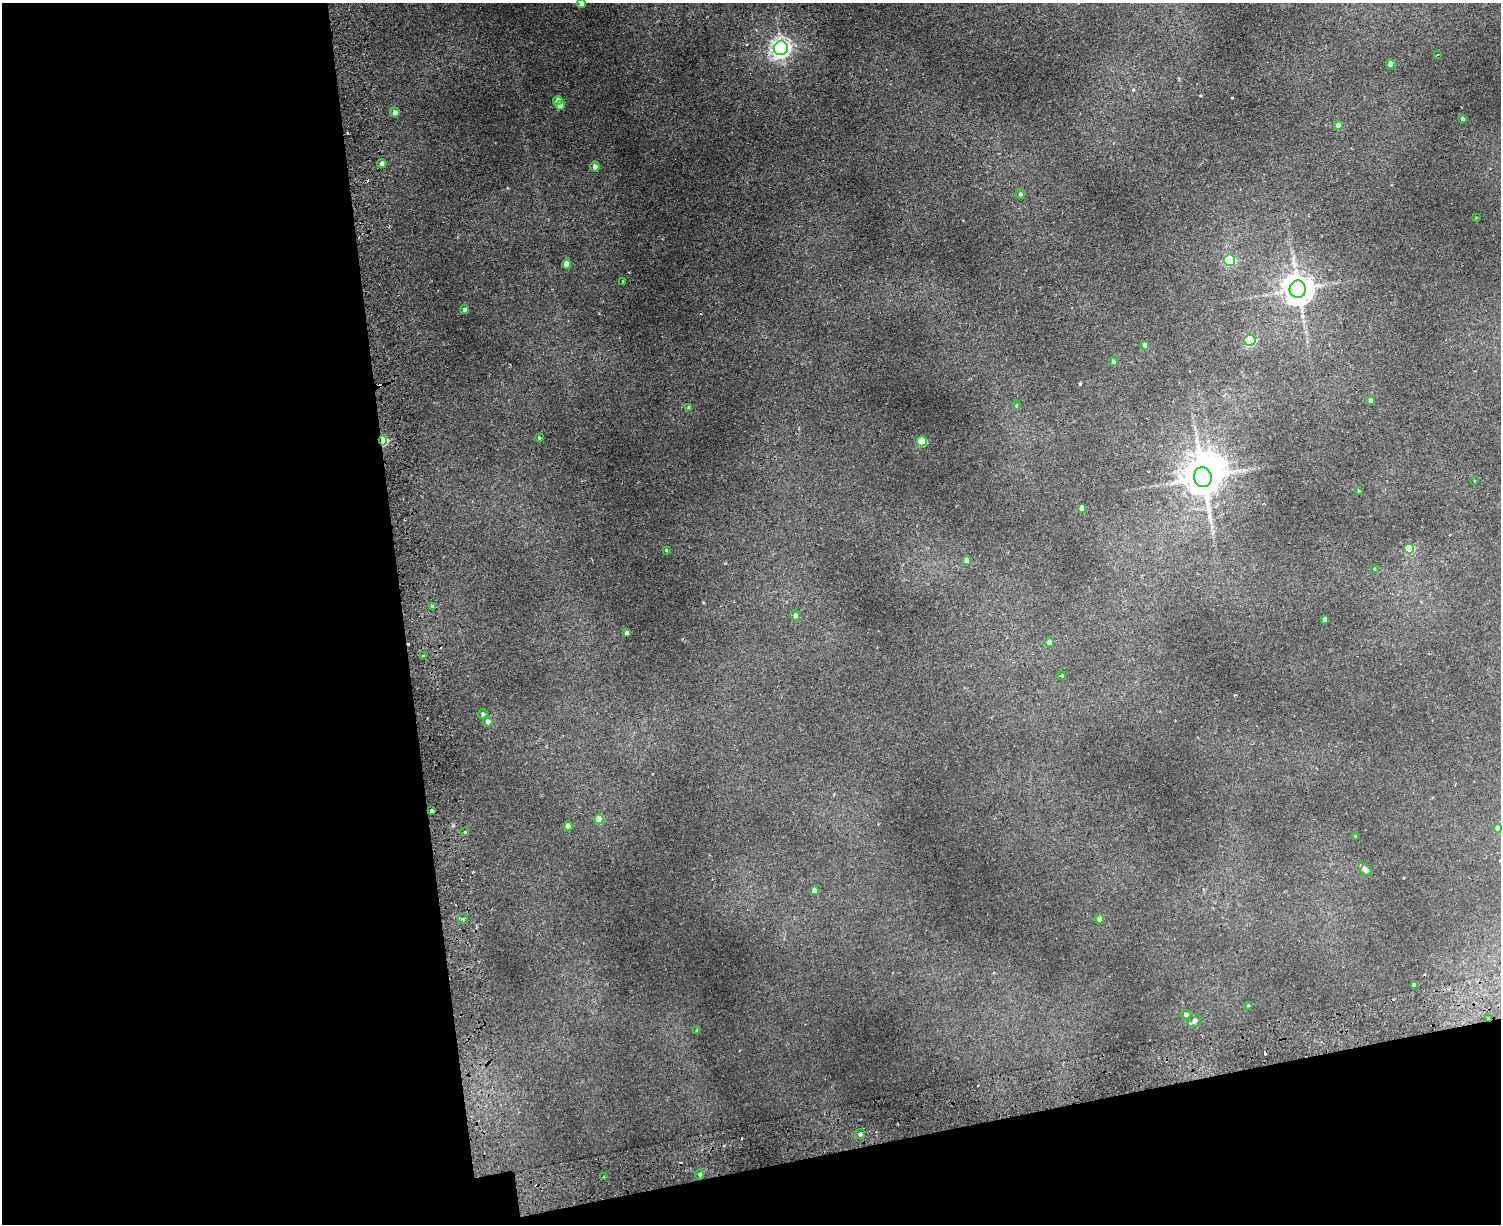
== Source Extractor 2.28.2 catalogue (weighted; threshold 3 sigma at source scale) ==
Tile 10 of 3 x 4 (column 1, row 4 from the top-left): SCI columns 293-1791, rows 57-1278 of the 4965 x 5000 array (HDU 1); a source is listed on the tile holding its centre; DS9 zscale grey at full resolution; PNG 1503 x 1226 px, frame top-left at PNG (2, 3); each listed source drawn as its Kron ellipse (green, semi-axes under 4 px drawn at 4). Shown black and unused: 33% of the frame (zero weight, under 2 of 3 exposures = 4% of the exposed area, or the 3 px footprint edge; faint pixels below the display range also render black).
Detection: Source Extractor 2.28.2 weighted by HDU 2 'WHT'; one run over the whole footprint, this tile lists its part. Background 0.0318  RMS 0.0041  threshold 0.0185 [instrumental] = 3 sigma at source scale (4.5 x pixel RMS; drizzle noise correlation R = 1.50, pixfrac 1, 0.05/0.05 arcsec/px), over >= 5 px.
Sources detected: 73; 1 inside a brighter object's white glare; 8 cosmic-ray / hot-pixel residue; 1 long thin detection or spike segment (spike, bleed or trail) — neither listed nor drawn; the other 63 listed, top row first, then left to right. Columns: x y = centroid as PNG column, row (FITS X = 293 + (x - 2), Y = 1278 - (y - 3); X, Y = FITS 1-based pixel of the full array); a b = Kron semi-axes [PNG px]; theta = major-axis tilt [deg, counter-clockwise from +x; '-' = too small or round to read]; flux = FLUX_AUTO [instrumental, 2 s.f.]
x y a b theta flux
581 3 4 4 - 1.8
781 48 7 7 - 170
1437 54 3 2 - 0.33
1391 64 4 4 - 5.3
558 101 5 4 - 3.3
560 105 4 4 - 3.6
395 112 5 4 - 1.4
1462 119 3 3 - 0.75
1338 126 4 4 - 3.5
382 164 5 4 - 1.1
595 166 5 4 - 2
1020 194 5 4 - 0.72
1476 218 2 2 - 0.25
1230 260 5 5 - 33
566 264 4 4 - 3.8
623 281 3 3 - 0.32
1298 289 8 8 - 580
464 309 4 4 - 0.91
1250 340 5 5 - 38
1145 345 4 4 - 2.6
1113 361 4 4 - 0.67
1371 401 4 4 - 1.4
1017 405 4 3 - 0.38
689 408 4 4 - 0.96
539 438 4 3 - 0.39
383 440 5 4 - 22
922 441 5 5 - 17
1203 477 10 9 - 990
1474 481 3 2 - 0.38
1358 491 3 3 - 0.46
1082 508 4 4 - 2.9
1409 548 5 5 - 15
666 550 4 3 - 0.31
966 560 4 4 - 2
1374 569 3 3 - 0.31
432 606 3 3 - 1.8
795 615 5 5 - 1.6
1325 619 4 4 - 1.6
627 633 4 4 - 1.2
1049 642 5 4 - 1.7
423 655 3 3 - 0.47
1062 676 4 4 - 0.58
483 714 5 4 - 1.1
488 721 5 5 - 1.4
431 811 3 3 - 0.69
599 819 5 5 - 5.5
568 826 4 4 - 2.5
1498 828 4 4 - 3.1
464 832 4 3 - 0.67
1356 836 3 3 - 0.48
1365 869 8 5 -46 2.2
814 891 4 4 - 3.3
463 919 5 5 - 0.73
1100 919 4 4 - 2.3
1414 985 4 4 - 1.1
1248 1005 4 3 - 0.28
1186 1015 5 4 - 1.4
1488 1018 4 3 - 0.65
1194 1021 7 6 - 1.7
697 1030 3 3 - 0.44
860 1134 5 5 - 0.73
700 1175 5 4 - 0.65
604 1177 2 2 - 0.41
Overlapping masked pixels (flux is a lower limit): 2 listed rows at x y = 383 440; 1488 1018
Isophote crosses this tile's border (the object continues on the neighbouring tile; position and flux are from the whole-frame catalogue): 1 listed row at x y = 581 3
Unlisted compact peaks at least as high as the median listed source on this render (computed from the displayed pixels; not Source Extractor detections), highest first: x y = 1080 384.